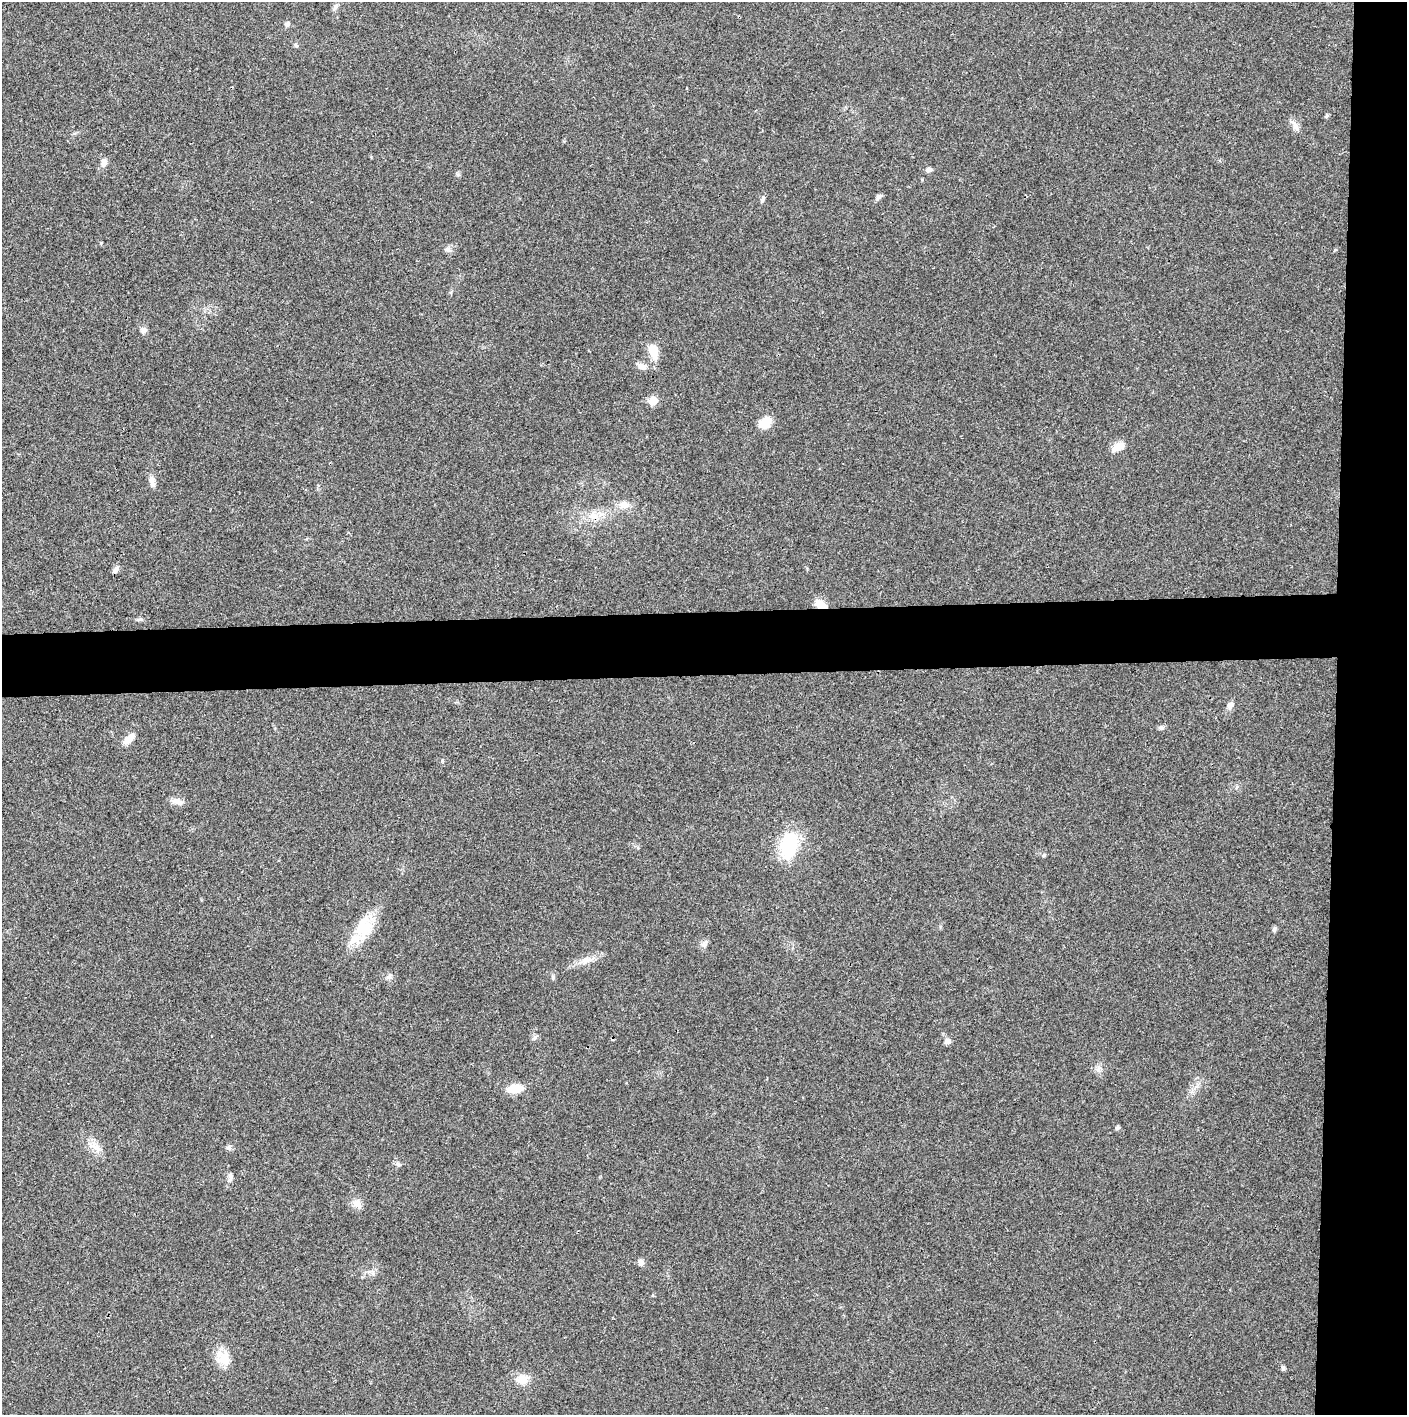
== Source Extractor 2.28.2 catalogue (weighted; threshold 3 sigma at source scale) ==
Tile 6 of 3 x 3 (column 3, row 2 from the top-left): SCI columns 2812-4216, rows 1415-2827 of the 4221 x 4243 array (HDU 1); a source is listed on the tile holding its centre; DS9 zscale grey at full resolution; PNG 1409 x 1417 px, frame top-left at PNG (2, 2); no overlay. Shown black and unused: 9% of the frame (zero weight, under 3 of 4 exposures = <1% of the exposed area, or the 3 px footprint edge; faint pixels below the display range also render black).
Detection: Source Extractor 2.28.2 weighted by HDU 2 'WHT'; one run over the whole footprint, this tile lists its part. Background 0.0209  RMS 0.0041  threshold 0.0186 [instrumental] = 3 sigma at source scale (4.5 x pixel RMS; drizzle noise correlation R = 1.50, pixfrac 1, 0.05/0.05 arcsec/px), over >= 5 px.
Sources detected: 48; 1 inside a brighter listed object's ellipse — not listed separately; the other 47 listed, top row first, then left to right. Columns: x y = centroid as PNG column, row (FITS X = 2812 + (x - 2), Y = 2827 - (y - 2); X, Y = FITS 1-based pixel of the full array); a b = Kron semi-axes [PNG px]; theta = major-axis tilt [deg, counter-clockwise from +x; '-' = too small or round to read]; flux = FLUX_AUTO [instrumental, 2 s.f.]
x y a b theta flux
335 6 9 6 50 1.2
287 24 7 6 - 1.1
296 46 7 4 -44 0.59
1326 116 6 4 38 0.6
1295 126 14 7 -72 2.2
104 162 12 7 79 2.1
929 169 7 6 - 1.2
878 197 8 6 60 1.1
762 199 9 4 66 0.86
447 250 7 6 - 1.1
143 330 9 7 -27 1.4
653 351 14 8 -74 7.1
642 366 12 8 -16 2.3
653 401 6 5 - 11
765 422 13 9 48 7.8
1118 447 18 9 32 3.6
152 482 14 7 -79 2.2
624 505 13 9 -18 3.6
593 516 11 9 -22 3.3
116 570 11 5 62 1.3
821 604 13 8 -33 5.3
139 619 8 5 6 0.82
1230 706 10 7 77 1.9
1161 728 8 6 -1 1
129 739 15 7 44 3.8
177 802 18 6 -15 2.3
789 845 29 16 77 25
1044 855 6 3 72 0.46
365 929 27 20 53 14
1274 929 7 5 86 0.83
704 944 9 7 11 1.4
586 960 16 8 18 3.6
389 977 9 6 -1 1.4
553 977 6 4 72 0.58
947 1041 8 6 29 1.6
515 1089 13 7 10 11
1118 1128 5 5 - 0.85
96 1147 19 7 -28 3.4
228 1148 7 4 1 0.83
398 1164 7 4 -45 0.78
230 1177 14 5 -88 1.5
357 1204 13 9 -55 2.7
641 1263 8 7 - 1.4
652 1295 5 3 - 0.36
224 1358 21 16 76 6.4
1283 1369 6 5 - 0.78
522 1379 13 11 -2 5.2
Overlapping masked pixels (flux is a lower limit): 1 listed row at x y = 821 604
Unlisted compact peaks at least as high as the median listed source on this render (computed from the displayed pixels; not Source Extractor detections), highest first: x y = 442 761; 101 243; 535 1037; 1335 250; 458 174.